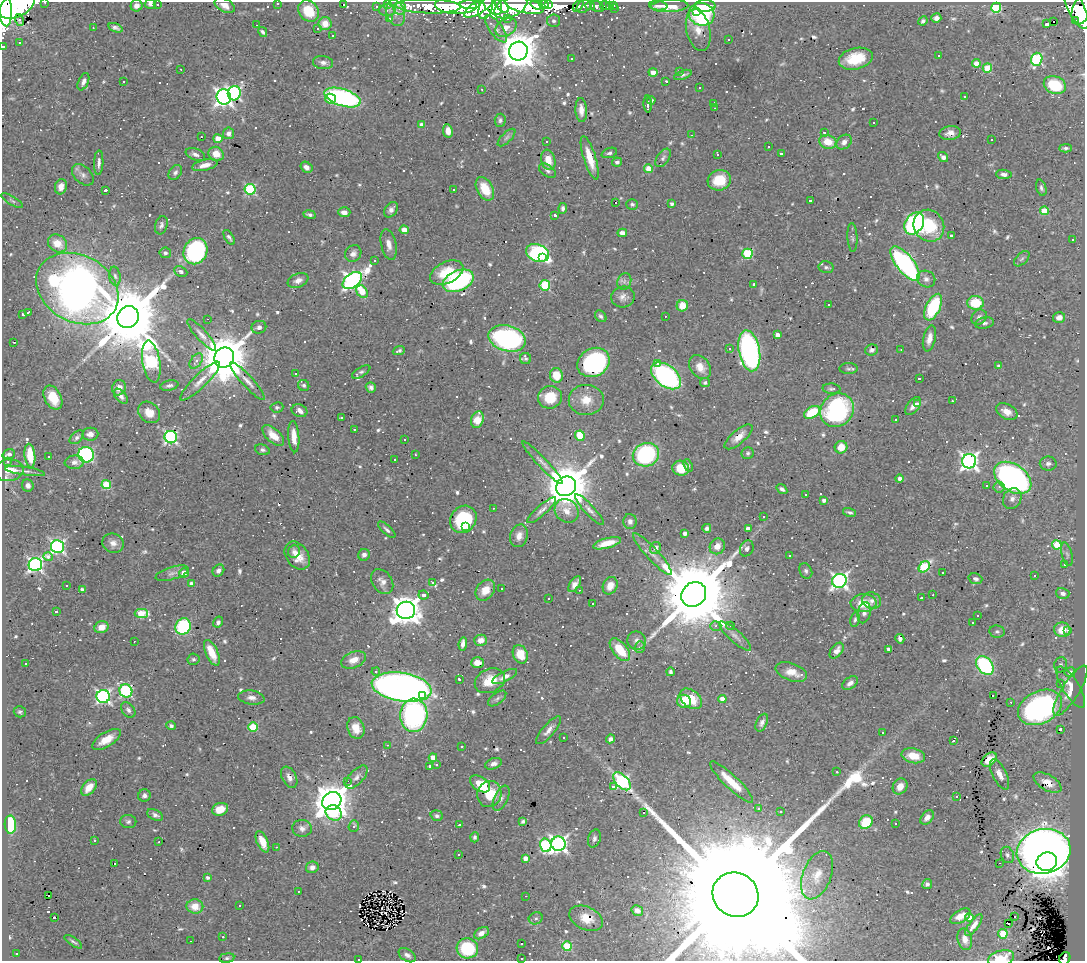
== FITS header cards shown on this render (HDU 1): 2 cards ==
NAXIS1  =                 1083
NAXIS2  =                  959

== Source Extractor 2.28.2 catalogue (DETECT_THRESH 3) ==
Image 1083 x 959 px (HDU 1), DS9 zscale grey, 1 PNG px = 1 image px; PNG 1087 x 963 px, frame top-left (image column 1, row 959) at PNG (2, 2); each listed source drawn as its Kron ellipse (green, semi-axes under 4 px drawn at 4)
Background 0.825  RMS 0.034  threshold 0.103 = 3 sigma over >= 5 px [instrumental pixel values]
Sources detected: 876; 1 with non-positive FLUX_AUTO (blend fragments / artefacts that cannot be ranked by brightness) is neither listed nor drawn; of the other 875, the 500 brightest by FLUX_AUTO listed and drawn (375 fainter detections omitted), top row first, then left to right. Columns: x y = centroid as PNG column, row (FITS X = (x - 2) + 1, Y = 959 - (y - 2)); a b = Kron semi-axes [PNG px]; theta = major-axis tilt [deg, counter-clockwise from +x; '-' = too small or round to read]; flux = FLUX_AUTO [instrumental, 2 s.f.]
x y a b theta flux
45 2 3 2 - 6.2
278 3 3 3 - 11
150 4 5 5 - 8.3
343 4 3 3 - 64
388 4 3 3 - 8.8
548 4 4 3 - 450
17 5 19 11 29 3800
157 5 3 3 - 41
225 5 11 6 -28 16
456 5 20 9 -2 1400
470 5 10 4 -1 910
493 5 11 7 -51 830
537 5 6 4 -19 520
544 5 5 4 - 650
609 5 3 3 - 12
614 5 3 3 - 7.5
137 6 6 5 - 15
376 6 3 3 - 8.2
428 6 32 7 -2 480
502 6 9 5 -46 390
525 6 20 7 -13 2300
578 6 6 3 50 25
584 6 9 6 37 31
590 6 5 3 - 22
597 6 7 5 -25 47
605 6 5 3 - 17
658 6 9 4 -6 7.4
670 6 19 6 3 18
705 6 10 6 -2 100
480 7 18 6 32 780
486 7 12 6 72 560
511 7 18 10 25 1200
1076 7 24 8 -64 440
4 8 18 7 -82 8100
400 8 6 6 - 13
996 8 5 5 - 210
615 9 3 3 - 7.9
387 10 8 5 2 8.2
1081 10 15 8 73 660
309 11 11 9 -51 67
697 11 3 3 - 12
396 13 13 9 -74 23
702 14 13 11 -16 160
389 18 4 4 - 7
508 18 3 3 - 12
936 18 5 5 - 10
19 20 6 3 -75 6.8
554 21 6 6 - 5.2
923 21 5 4 - 5.9
1054 21 3 3 - 590
1075 21 3 3 - 23
325 24 6 6 - 28
1046 24 3 3 - 110
256 25 3 2 - 9.1
506 27 11 8 36 23
93 28 3 2 - 5.5
115 28 7 4 -18 8
317 28 3 3 - 8.9
496 29 16 6 -54 12
698 30 21 11 -77 39
263 32 5 4 - 5.7
332 36 3 3 - 5.7
729 39 3 3 - 9.9
19 43 3 3 - 6.3
3 46 3 3 - 13
518 51 9 9 - 7000
939 56 3 3 - 96
571 58 3 3 - 11
856 59 17 10 14 73
1037 59 6 5 - 240
323 63 10 6 -7 9.8
976 63 4 4 - 26
987 68 5 4 - 83
181 69 3 2 - 8.9
679 71 3 3 - 10
653 72 4 4 - 24
683 75 9 4 20 5.7
123 81 3 3 - 120
666 81 3 3 - 4.9
83 82 9 5 66 9.6
1055 85 11 8 -20 110
699 88 3 3 - 6.6
482 89 3 2 - 5.5
234 93 7 6 - 400
965 96 3 3 - 11
224 97 8 7 - 1000
343 97 19 8 -18 440
330 99 5 5 - 83
651 100 4 3 - 7.6
714 103 3 2 - 4.9
648 104 8 2 -88 9.6
715 108 2 2 - 5.5
581 110 12 6 -87 17
500 120 6 5 - 5.9
874 123 3 3 - 22
421 125 4 4 - 9.3
448 131 7 5 -82 17
824 132 3 2 - 4.9
229 133 6 5 - 11
950 133 11 7 8 16
691 135 3 2 - 7.1
201 137 3 3 - 8
507 137 11 5 45 6.8
218 139 4 4 - 38
992 140 3 3 - 44
546 141 3 3 - 10
828 142 9 6 -15 40
844 142 8 6 42 13
769 147 3 2 - 6.4
1066 148 6 4 3 4.9
609 153 8 4 20 5.8
195 154 10 5 -22 10
216 154 8 7 - 28
718 154 3 3 - 9.2
781 154 4 3 - 10
943 157 5 4 - 9.9
590 158 23 6 -72 45
663 158 10 6 55 7.4
548 160 10 7 -74 31
617 162 5 4 - 6.2
99 163 12 4 87 11
205 165 13 5 13 19
306 167 6 5 - 12
649 169 4 4 - 53
548 171 9 5 -34 6.9
175 172 8 6 55 7.1
1004 174 8 4 -6 8.7
83 175 13 8 -43 12
719 180 11 10 - 68
61 187 8 6 73 15
1041 188 8 5 -73 6.2
250 189 5 5 - 220
453 189 3 3 - 5.3
485 189 13 8 -61 53
105 190 3 3 - 28
12 201 12 3 -31 5.1
810 201 3 3 - 5.7
615 202 3 3 - 1200
632 204 6 5 - 5
671 204 3 3 - 6.1
563 208 5 4 - 6.7
391 210 8 6 53 10
1044 211 4 4 - 66
344 212 6 5 - 13
310 215 6 4 -9 5.5
555 215 3 3 - 5.8
914 223 12 9 56 480
161 225 9 6 74 7.7
929 226 16 15 - 110
404 230 4 4 - 25
622 233 4 4 - 25
951 235 3 3 - 5.4
229 237 8 4 -59 7.3
852 237 14 5 -87 6
1073 239 3 3 - 14
57 243 10 8 -36 38
389 244 16 7 -78 19
195 251 13 11 61 340
165 253 6 5 - 5.4
353 253 9 7 47 11
537 253 12 8 -21 370
747 254 5 5 - 180
542 258 3 3 - 510
1022 259 9 5 44 5.7
375 261 3 3 - 6
905 263 21 8 -51 500
826 267 7 6 - 5.9
181 271 7 5 -24 5.5
447 273 18 10 25 72
115 276 9 5 -80 7.7
926 279 9 8 - 11
298 280 11 7 22 13
352 280 11 7 38 1000
458 281 16 10 24 400
624 281 8 6 67 8.7
754 284 3 3 - 7
545 285 5 5 - 160
77 289 43 33 -29 2200
362 292 7 5 -57 47
623 297 12 10 14 14
975 303 8 6 -2 79
829 305 3 3 - 14
682 306 6 5 - 39
933 307 14 7 65 180
28 312 4 2 - 6.3
23 314 3 3 - 5.9
601 316 7 5 -47 6
665 316 3 3 - 18
128 317 11 10 - 27000
979 317 8 7 - 9.2
1059 317 6 5 - 13
208 319 3 2 - 28
984 323 9 5 11 7.2
259 327 7 6 - 8.3
202 335 20 5 -48 15
777 335 4 4 - 14
507 338 19 12 -15 420
929 338 13 6 77 20
14 342 3 3 - 13
729 349 3 3 - 6.8
871 350 6 5 - 6.4
901 350 3 2 - 7.4
399 351 6 3 21 5.1
749 351 21 10 -79 680
224 358 10 9 - 13000
526 359 6 5 - 5.5
196 361 8 5 54 10
151 362 21 8 -80 430
593 362 17 14 30 370
658 363 4 4 - 17
999 366 4 4 - 5.5
700 367 13 9 -53 26
848 369 9 5 2 6.2
361 372 10 4 31 5.5
296 374 3 3 - 31
556 375 7 6 - 48
666 376 17 10 -39 490
919 379 3 3 - 11
200 381 27 7 44 25
248 381 24 5 -48 19
705 382 5 4 - 4.8
169 385 9 5 13 7.2
304 385 6 5 - 4.9
371 387 5 5 - 8
119 388 8 6 67 18
831 389 9 5 -3 5.8
121 396 9 5 -49 10
550 397 12 11 - 63
53 398 13 8 -62 49
586 400 17 15 2 40
952 401 3 2 - 6.2
917 404 3 3 - 30
913 406 10 6 52 12
277 407 6 5 - 4.8
837 410 18 16 46 350
299 411 8 6 -20 14
149 412 12 9 -42 30
812 412 9 5 30 88
1007 412 11 7 -29 22
341 418 3 3 - 5.1
477 420 8 6 71 39
896 420 3 3 - 10
354 429 3 3 - 18
90 434 8 6 7 14
273 435 13 6 -43 29
580 436 5 4 - 82
77 437 8 5 42 6.7
171 437 6 6 - 440
294 437 15 5 -85 31
739 437 17 7 40 25
405 440 3 2 - 5.4
841 447 6 6 - 34
262 450 7 5 -16 6
748 453 6 6 - 4.8
9 454 6 5 - 13
86 455 8 7 - 390
415 455 3 3 - 5.6
646 455 13 11 22 270
30 456 12 5 -84 54
49 456 3 3 - 6.1
394 460 3 3 - 47
969 461 7 7 - 980
8 462 3 3 - 16
74 462 9 6 5 12
542 463 29 5 -47 15
1048 463 8 7 - 9.8
688 465 6 4 -68 5.1
681 468 8 7 - 45
9 470 15 11 5 54
25 471 20 4 -8 10
1013 478 21 13 -35 690
899 479 4 4 - 10
28 485 6 5 - 11
106 485 5 4 - 110
566 486 10 9 - 11000
986 486 3 3 - 370
999 487 5 5 - 6.4
782 489 6 4 -36 6.8
806 494 3 3 - 8.4
1012 499 11 9 58 14
824 500 4 3 - 9.4
493 508 3 2 - 6.7
542 510 18 5 41 12
589 510 20 5 -47 12
567 511 13 11 -44 22
850 512 7 4 -13 5.5
763 516 3 3 - 22
463 519 14 12 52 160
630 521 7 6 - 9.6
466 527 4 3 - 10
707 528 4 4 - 6.4
748 529 4 4 - 13
387 530 11 4 -43 6.7
685 533 4 3 - 9.6
519 536 11 8 73 18
113 543 11 9 -23 16
607 543 14 5 15 32
1057 545 5 4 - 87
717 546 8 7 - 21
57 547 6 6 - 600
655 548 6 5 - 7.3
747 548 8 6 63 6.5
294 551 6 6 - 10
652 554 27 6 -47 21
1067 554 12 5 -75 7.5
297 555 15 11 -54 38
364 555 6 5 - 9.7
789 556 3 3 - 6.1
48 557 5 4 - 17
35 565 7 6 - 670
1064 565 3 3 - 57
924 567 6 5 - 150
218 570 6 5 - 9.2
806 571 8 6 -64 6.4
943 572 3 3 - 12
172 573 17 6 16 12
184 573 5 4 - 28
1034 576 3 2 - 34
975 579 7 5 -18 7.4
839 581 7 7 - 820
382 582 13 9 -55 17
433 582 3 3 - 130
192 584 4 4 - 16
575 584 9 5 56 14
66 585 3 3 - 9.7
610 586 9 7 64 24
501 589 3 2 - 7.8
82 590 4 3 - 9.2
485 590 11 8 51 32
579 590 3 2 - 6.9
1063 593 7 5 -14 8.4
694 594 13 11 45 39000
423 595 5 4 - 8.1
933 595 3 2 - 11
549 598 3 3 - 5.1
921 598 3 3 - 64
872 601 9 8 - 14
593 603 3 3 - 53
864 603 13 9 1 49
406 610 9 8 - 3500
56 612 3 3 - 73
141 613 6 4 -2 89
864 613 11 6 79 9.8
978 615 3 3 - 110
855 620 7 4 81 5.3
218 622 6 5 - 6.2
972 623 3 3 - 17
183 626 8 7 - 180
716 626 5 4 - 6.1
730 626 4 3 - 5.3
101 627 7 6 - 27
1062 630 8 7 - 40
1068 630 3 3 - 14
997 631 8 6 -9 5.9
735 636 21 6 -41 13
900 639 5 4 - 7.4
481 640 6 5 - 22
134 641 2 2 - 4.9
637 641 9 9 - 13
463 644 7 4 83 12
640 647 6 5 - 5.1
889 649 4 3 - 10
620 650 13 7 -50 65
837 651 9 5 53 13
212 653 14 6 -66 46
520 654 9 7 -66 44
193 659 6 5 - 4.9
354 660 13 8 20 25
477 663 6 5 - 21
26 664 3 3 - 10
985 665 10 7 -52 270
1061 665 7 6 - 6.2
376 672 4 3 - 7.7
670 672 4 3 - 5.3
791 672 16 8 -20 28
1070 672 5 5 - 11
505 677 13 5 27 14
459 679 3 3 - 5.5
490 681 16 11 25 48
850 683 9 5 38 11
1061 683 4 4 - 7.6
402 687 30 14 -9 1700
1071 687 23 8 -58 26
126 691 6 6 - 310
1070 691 29 8 58 31
103 696 7 6 - 550
422 696 3 2 - 60
993 696 3 2 - 9.8
251 698 13 7 -7 14
497 698 11 5 37 6.9
691 699 13 8 -39 58
722 699 4 4 - 23
684 701 7 6 - 58
1011 702 3 2 - 4.9
1040 707 23 16 27 590
128 710 9 6 -51 7.6
20 712 6 5 - 4.8
414 715 16 13 86 460
762 723 9 5 65 9.1
171 726 5 4 - 5.4
253 727 4 4 - 120
356 728 11 8 -70 32
1060 729 3 3 - 10
548 730 17 6 49 16
882 733 3 2 - 40
563 737 3 3 - 5.4
106 739 16 7 32 36
610 739 4 4 - 9.4
954 740 3 3 - 25
387 745 3 2 - 6.8
462 746 3 3 - 64
913 756 12 7 -11 42
433 757 4 4 - 24
989 760 9 5 39 36
493 764 9 5 20 9.8
436 765 3 3 - 8.2
430 766 3 3 - 11
837 772 3 2 - 14
1000 774 16 7 -64 21
289 777 11 7 -63 14
357 777 14 7 47 13
347 781 3 2 - 54
622 781 11 6 -46 470
731 782 29 6 -44 58
1048 783 15 7 -30 26
480 784 11 7 -34 68
900 786 8 7 - 22
89 787 9 6 51 29
613 787 3 3 - 56
489 794 13 12 - 50
144 795 6 6 - 8.4
957 797 3 3 - 59
501 798 13 7 65 11
332 801 10 8 35 6300
220 809 8 6 20 33
759 809 3 3 - 36
781 812 3 3 - 9
334 813 8 7 - 120
644 813 3 3 - 74
155 815 8 5 -28 8.4
437 816 6 5 - 6.5
927 817 8 5 49 15
128 821 8 6 -8 6.8
523 821 4 3 - 5.3
866 822 7 6 - 78
896 824 3 3 - 8.8
10 825 9 6 -88 120
459 825 3 3 - 7.2
354 826 6 5 - 8.8
302 828 9 8 - 12
475 837 5 4 - 5.3
594 838 9 6 73 7.4
94 840 3 3 - 9.5
159 842 3 2 - 8.1
262 842 11 5 -67 20
558 844 7 7 - 900
546 845 7 5 -75 240
276 847 3 2 - 8.6
1044 851 27 22 13 1800
458 854 3 3 - 11
1007 855 8 6 -67 7.5
525 858 4 4 - 18
1047 862 10 9 - 5200
114 863 3 3 - 44
1000 863 3 2 - 7.3
312 867 6 5 - 13
817 875 25 14 70 45
208 878 4 3 - 7.4
927 884 5 5 - 6.6
298 891 3 2 - 5.2
735 895 23 21 -34 270000
49 896 3 2 - 11
526 896 3 2 - 24
195 906 8 7 - 36
240 906 3 3 - 86
637 910 6 5 - 11
960 916 11 6 31 26
1014 916 3 2 - 5.7
54 917 3 3 - 240
536 918 7 6 - 5.6
586 918 18 11 -25 37
969 918 4 4 - 47
1009 923 3 2 - 9.8
974 925 13 4 54 13
481 933 8 5 31 12
1003 934 5 5 - 120
223 937 3 2 - 13
965 939 11 7 -76 17
191 941 3 2 - 5.1
73 942 10 3 -34 5.4
521 944 3 3 - 7.7
567 946 5 5 - 140
467 948 11 10 - 130
17 953 3 3 - 9.8
407 955 9 6 -32 9.1
227 958 7 5 8 5
521 958 3 3 - 6.9
1001 958 13 7 15 69
1065 958 6 5 - 47
359 959 3 2 - 42
At the frame edge (FLAGS 8, measured only in part): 12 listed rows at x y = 45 2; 278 3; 150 4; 17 5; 4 8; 1081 10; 3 46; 735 895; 521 958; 1001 958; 1065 958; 359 959
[375 fainter detections neither listed nor drawn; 1 non-positive-flux detection neither listed nor drawn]